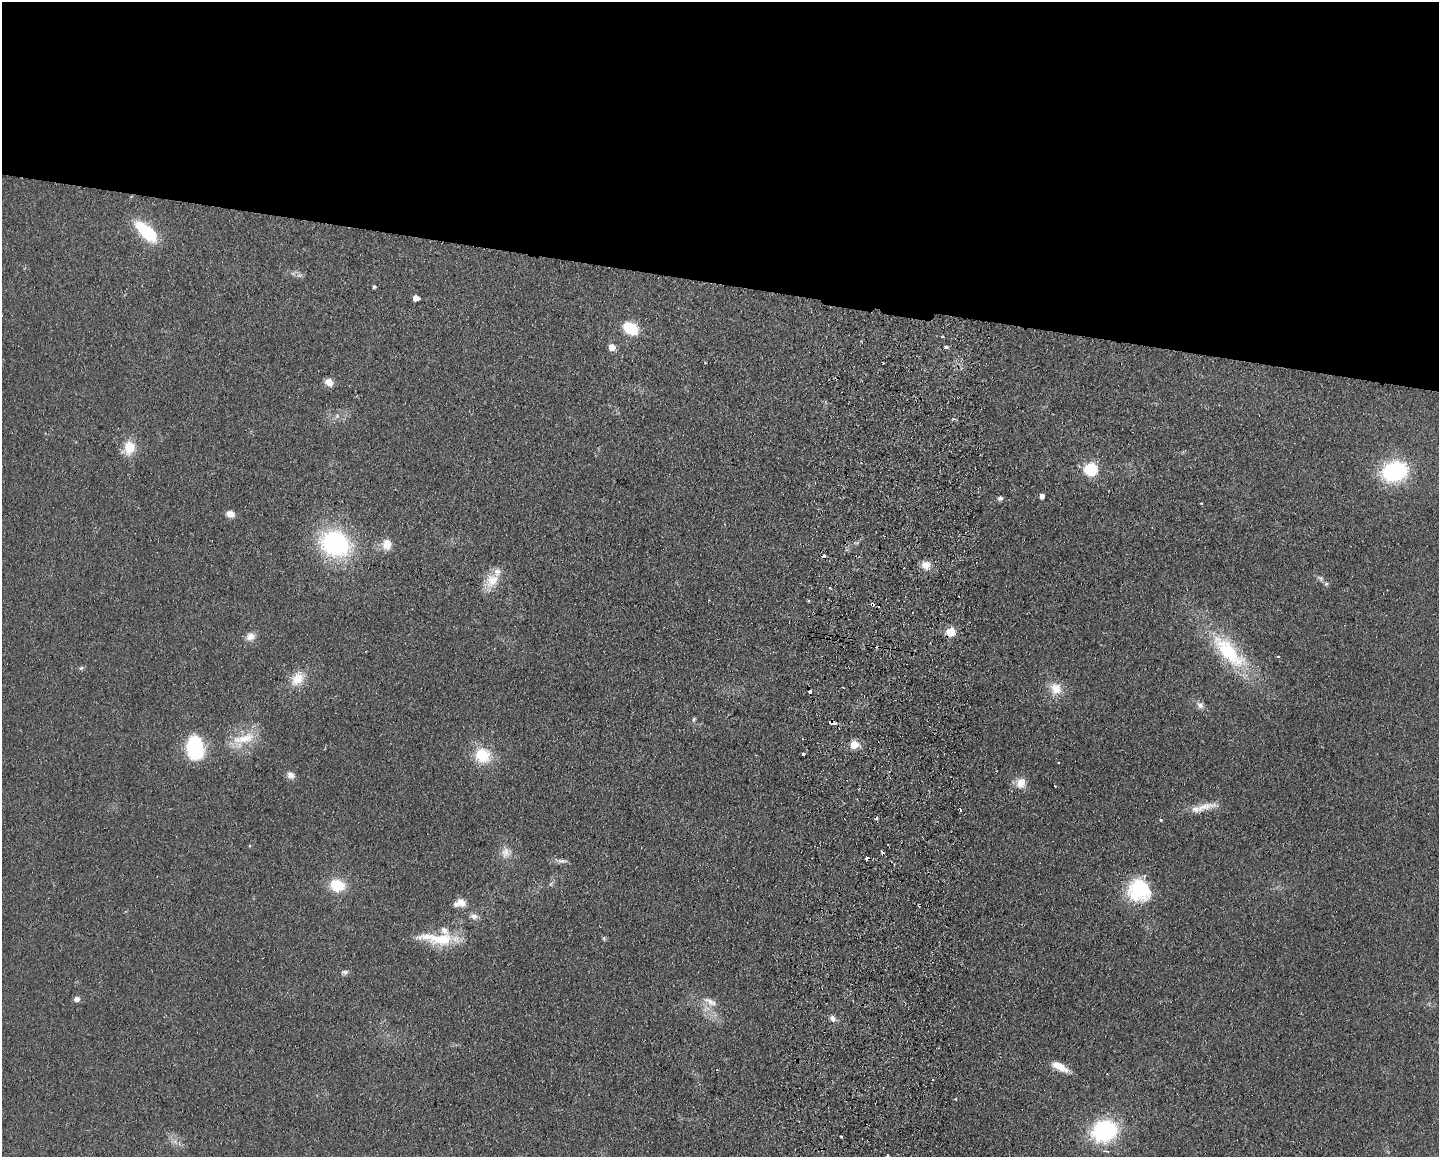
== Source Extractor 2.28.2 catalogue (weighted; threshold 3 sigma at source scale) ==
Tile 2 of 3 x 4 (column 2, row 1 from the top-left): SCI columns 1605-3041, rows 3473-4627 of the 4757 x 4636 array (HDU 1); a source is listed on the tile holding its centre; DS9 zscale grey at full resolution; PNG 1441 x 1159 px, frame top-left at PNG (2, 2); no overlay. Shown black and unused: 24% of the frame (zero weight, under 2 of 3 exposures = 3% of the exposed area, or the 3 px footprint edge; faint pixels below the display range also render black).
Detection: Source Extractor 2.28.2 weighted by HDU 2 'WHT'; one run over the whole footprint, this tile lists its part. Background 0.0578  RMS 0.01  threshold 0.0467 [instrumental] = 3 sigma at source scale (4.5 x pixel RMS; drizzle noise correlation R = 1.50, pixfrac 1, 0.05/0.05 arcsec/px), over >= 5 px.
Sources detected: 77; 11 cosmic-ray / hot-pixel residue — not listed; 3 inside a brighter listed object's ellipse — not listed separately; the other 63 listed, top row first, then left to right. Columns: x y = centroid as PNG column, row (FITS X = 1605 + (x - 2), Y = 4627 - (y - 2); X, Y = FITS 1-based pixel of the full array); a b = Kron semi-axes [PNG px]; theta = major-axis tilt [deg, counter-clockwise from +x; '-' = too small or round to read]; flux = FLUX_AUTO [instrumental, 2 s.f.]
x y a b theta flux
146 231 32 13 -43 45
299 275 7 4 -18 2.4
374 287 4 4 - 1.7
416 298 5 5 - 9.6
630 328 18 13 -27 27
942 337 3 2 - 1.3
612 347 5 5 - 15
946 347 3 3 - 3.5
329 382 9 7 -29 9.3
337 416 6 5 - 2.2
954 419 4 3 - 1.8
129 447 17 13 83 20
1092 469 6 6 - 110
1395 471 26 19 16 89
1042 496 4 4 - 5.3
1000 498 7 5 12 2.5
1201 503 3 2 - 1.4
230 514 8 7 - 7.7
335 543 29 24 -25 140
387 544 14 11 83 12
824 556 4 3 - 5.9
926 565 12 11 - 8
1320 578 10 6 -31 2.9
492 580 21 16 51 19
951 632 5 5 - 39
250 636 12 9 10 6.7
1229 652 60 21 -46 81
1278 656 3 3 - 1.1
81 668 6 4 42 1.7
297 679 21 15 53 17
1056 689 17 15 -51 15
1200 705 11 8 -49 4.8
694 719 6 4 61 1.5
831 723 8 4 -13 4.1
244 738 35 12 13 26
854 744 5 5 - 29
195 748 26 17 -77 65
803 754 3 3 - 9.4
482 755 16 15 - 34
290 775 10 8 -33 5.2
1021 783 15 12 64 10
1204 807 37 9 12 16
1161 820 3 3 - 1.5
506 853 15 11 -88 8.9
867 858 4 4 - 12
562 861 13 6 2 3.9
551 884 6 4 71 1.7
337 885 15 12 -13 30
1139 890 26 25 - 59
460 903 15 9 11 9.2
919 905 3 3 - 3
474 916 11 7 -4 4.7
437 938 52 13 -6 39
604 938 5 5 - 1.6
345 972 9 6 10 2.9
77 999 6 6 - 4.6
710 1002 21 8 -27 9
833 1018 8 7 - 4
1059 1066 18 7 -27 16
956 1099 3 3 - 1.2
1104 1131 27 22 19 93
841 1136 3 2 - 1.5
887 1156 3 3 - 2.2
Overlapping masked pixels (flux is a lower limit): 5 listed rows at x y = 824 556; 951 632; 831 723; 867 858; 919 905
Isophote crosses this tile's border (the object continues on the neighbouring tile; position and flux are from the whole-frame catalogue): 1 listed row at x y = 887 1156